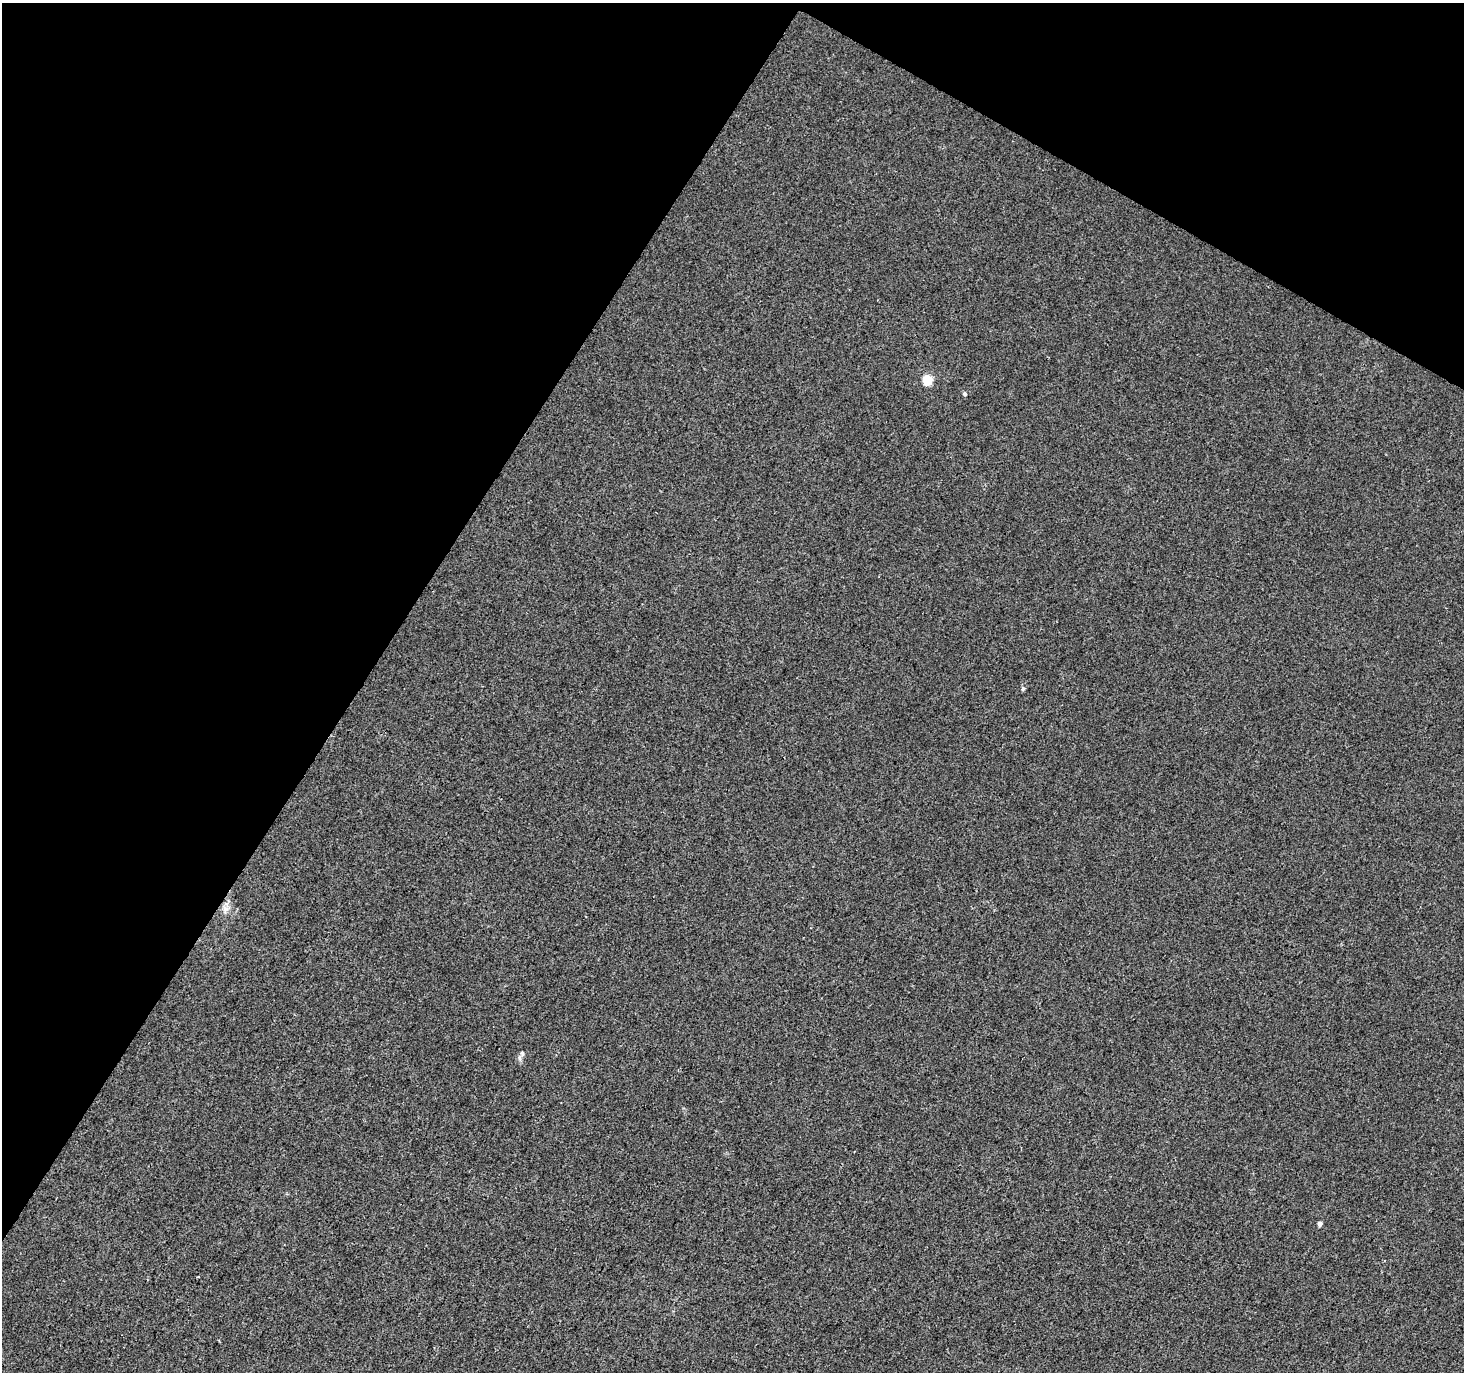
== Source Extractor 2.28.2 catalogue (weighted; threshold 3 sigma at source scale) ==
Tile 2 of 4 x 4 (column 2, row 1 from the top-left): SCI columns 1471-2932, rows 4369-5738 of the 5856 x 5932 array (HDU 1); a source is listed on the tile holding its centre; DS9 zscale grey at full resolution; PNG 1466 x 1374 px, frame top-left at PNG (2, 3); no overlay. Shown black and unused: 31% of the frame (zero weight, under 3 of 4 exposures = <1% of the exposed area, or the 3 px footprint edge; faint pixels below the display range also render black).
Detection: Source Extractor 2.28.2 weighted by HDU 2 'WHT'; one run over the whole footprint, this tile lists its part. Background 0.0017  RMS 0.003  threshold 0.0137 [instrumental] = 3 sigma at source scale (4.5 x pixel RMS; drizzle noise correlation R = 1.50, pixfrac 1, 0.0396/0.0396 arcsec/px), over >= 5 px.
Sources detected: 7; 1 cosmic-ray / hot-pixel residue — not listed; the other 6 listed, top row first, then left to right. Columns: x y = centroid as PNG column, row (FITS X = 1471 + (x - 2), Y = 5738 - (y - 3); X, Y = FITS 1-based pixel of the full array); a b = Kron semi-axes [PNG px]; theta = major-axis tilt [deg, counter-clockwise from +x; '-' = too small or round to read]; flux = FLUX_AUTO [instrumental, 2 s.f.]
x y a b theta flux
927 380 6 5 - 19
965 394 5 5 - 0.59
1023 688 6 5 - 0.48
225 909 11 8 -75 1.7
522 1053 7 5 72 0.74
1320 1224 4 4 - 1.2